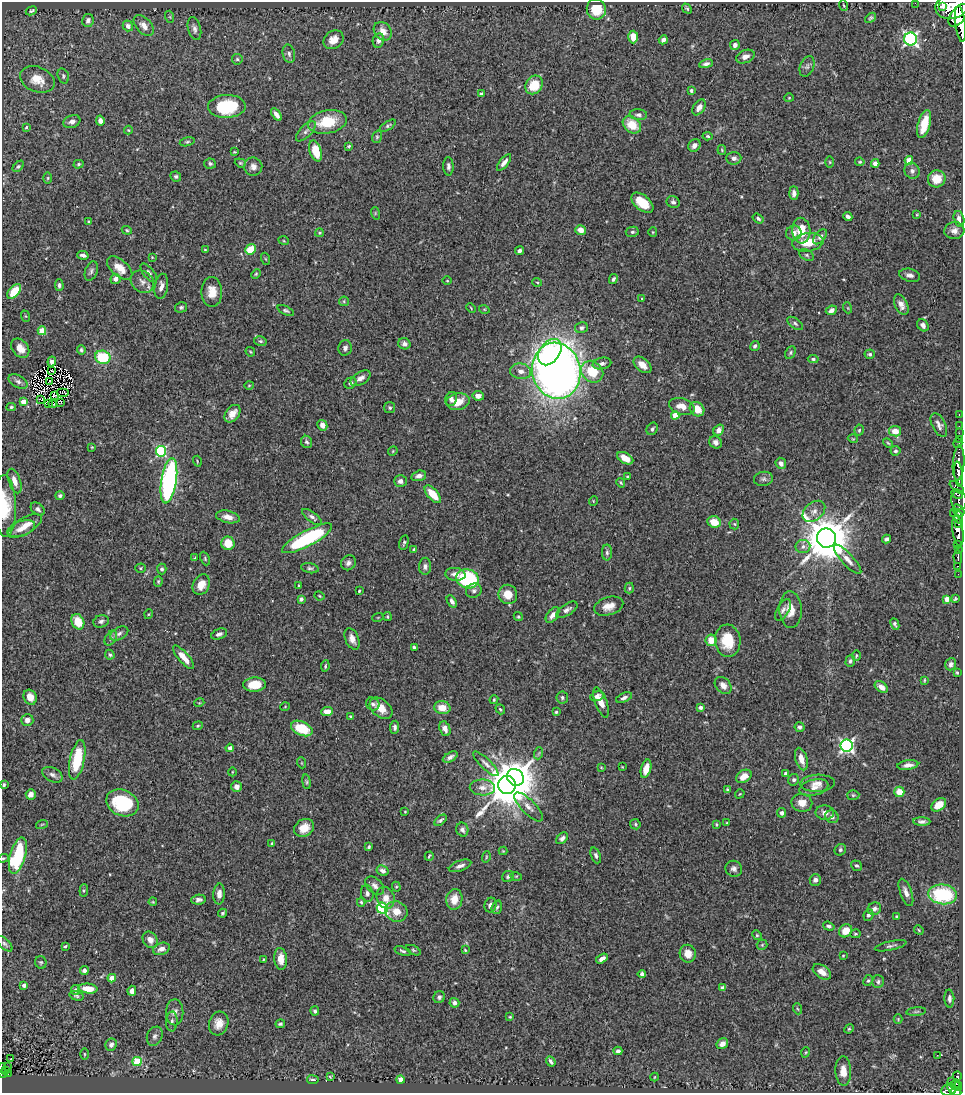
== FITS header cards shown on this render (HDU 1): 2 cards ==
NAXIS1  =                  961
NAXIS2  =                 1091

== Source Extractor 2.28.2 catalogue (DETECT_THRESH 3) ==
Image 961 x 1091 px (HDU 1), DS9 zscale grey, 1 PNG px = 1 image px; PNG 965 x 1095 px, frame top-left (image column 1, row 1091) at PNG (2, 2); each listed source drawn as its Kron ellipse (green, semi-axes under 4 px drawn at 4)
Background 0.825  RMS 0.024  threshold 0.073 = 3 sigma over >= 5 px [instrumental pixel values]
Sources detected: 462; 4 with non-positive FLUX_AUTO (blend fragments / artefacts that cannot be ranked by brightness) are neither listed nor drawn; the other 458 listed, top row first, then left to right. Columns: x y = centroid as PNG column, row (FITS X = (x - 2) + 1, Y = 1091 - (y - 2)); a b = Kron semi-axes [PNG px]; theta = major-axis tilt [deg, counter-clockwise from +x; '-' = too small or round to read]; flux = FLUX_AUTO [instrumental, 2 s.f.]
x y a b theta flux
915 3 2 2 - 6.4
844 5 5 2 - 1.4
953 5 17 13 21 3500
943 6 4 3 - 580
687 8 5 3 - 2.3
596 9 10 9 - 45
31 11 6 3 24 2.8
959 15 13 7 51 1900
170 17 6 4 -72 1.8
871 18 6 4 39 2.5
88 20 6 5 - 6.1
960 24 18 5 -83 2100
128 26 5 5 - 6.4
144 26 12 7 -48 12
194 29 12 6 -75 6.4
383 31 10 8 -48 15
633 37 6 5 - 19
910 39 6 6 - 380
334 40 11 8 34 17
378 40 7 5 77 6.9
663 40 5 4 - 5.6
735 45 5 5 - 6.1
289 54 9 6 -76 4.9
745 57 9 6 22 9.9
237 59 5 5 - 2.8
706 64 7 4 11 4.5
807 66 11 7 70 6
63 76 8 5 -73 3.4
37 79 18 12 -22 25
534 85 10 8 57 44
691 90 4 3 - 2.8
481 94 3 3 - 3
789 98 4 4 - 1.6
227 106 19 11 2 95
699 107 9 5 56 11
276 115 7 4 -56 7.4
638 115 9 5 -4 4.8
100 121 5 4 - 7.6
72 122 9 6 20 8.6
327 122 19 11 12 55
924 124 14 6 74 36
632 125 10 7 -40 31
388 126 9 4 32 3
26 127 4 3 - 1.9
128 130 4 4 - 1.7
306 131 13 5 45 6.3
708 136 5 4 - 2.4
377 137 6 4 70 2.6
187 142 7 4 14 2.7
694 145 6 5 - 8.7
349 146 4 3 - 2.5
722 150 5 4 - 1.8
316 151 11 6 -72 36
234 152 3 2 - 1.5
734 158 7 6 - 6.5
909 160 4 4 - 33
504 162 10 4 52 8.8
830 162 5 3 - 1.7
860 162 4 4 - 2.1
240 163 6 4 -20 2.2
875 163 4 4 - 8.1
79 164 5 4 - 2.4
210 164 6 5 - 3.3
18 166 7 4 44 3
448 166 9 5 -89 5.2
253 167 9 9 - 8
912 171 8 7 - 6
176 176 5 5 - 3.6
48 178 6 4 89 1.8
937 179 9 8 - 28
794 193 7 4 -89 5.8
673 202 7 5 -25 4.4
642 203 13 7 -40 35
375 213 6 4 -73 1.8
917 215 4 2 - 1.3
848 216 5 3 - 5.3
758 218 6 4 -35 3.4
959 219 8 5 -75 6.7
88 222 4 3 - 1.6
127 230 5 4 - 2
580 230 5 5 - 13
801 231 13 9 -87 35
954 231 10 8 6 9.2
632 232 6 5 - 3.8
653 232 5 4 - 1.7
319 233 4 3 - 2
794 233 8 7 - 7.8
820 237 9 5 49 5.1
284 241 5 3 - 1.6
808 242 15 9 7 32
251 249 6 5 - 44
205 250 3 3 - 1.4
520 251 4 3 - 4.8
83 255 5 4 - 6.6
807 255 8 5 -27 3.1
152 257 3 3 - 1.3
266 259 6 4 -70 1.9
120 268 15 8 -41 21
91 271 10 6 69 5
149 273 11 5 -51 5.8
256 274 5 4 - 2
910 275 10 6 -13 7.1
115 279 5 5 - 9.8
613 279 5 3 - 3.2
447 281 4 3 - 1.3
142 282 12 10 -38 11
537 282 5 3 - 1.6
59 285 6 4 -88 4
161 286 13 6 80 9.6
14 292 9 5 51 40
212 292 15 10 -90 21
642 299 4 3 - 1.6
344 301 5 4 - 2.1
901 305 11 6 -65 11
181 307 6 5 - 3.4
471 308 5 3 - 1.3
848 308 5 3 - 1.5
484 309 5 3 - 1.5
831 310 6 4 26 7
286 311 9 4 -25 3
25 316 6 3 -70 1.8
795 323 9 5 -36 3.6
923 325 6 5 - 7.2
581 328 6 5 - 4.2
42 331 4 4 - 43
260 341 6 5 - 3.2
404 344 6 5 - 5.7
755 346 5 4 - 4.6
20 348 11 8 -53 18
345 348 8 6 81 5.3
81 350 5 4 - 3
250 352 5 3 - 1.6
550 352 14 10 53 87
790 353 7 4 63 2.7
870 354 5 5 - 3.6
103 357 8 6 -18 76
813 359 5 3 - 3
52 361 5 4 - 6.4
602 363 9 5 11 5.2
642 365 10 6 -40 14
52 371 3 2 - 0.94
521 371 10 7 -10 10
556 371 28 24 -78 1500
592 372 12 10 -41 44
361 378 11 6 31 8.8
18 381 10 6 -30 6.1
50 381 3 2 - 0.57
350 383 6 5 - 5.4
249 385 5 3 - 1.5
62 392 6 2 0 1.4
54 396 4 2 - 1.8
478 396 6 5 - 9.6
40 399 3 2 - 1
451 399 7 5 64 5.7
23 402 4 4 - 17
61 402 3 2 - 1.5
458 402 12 8 9 25
48 404 3 2 - 1.4
52 404 4 3 - 0.48
682 406 13 8 -16 16
11 407 5 4 - 2.4
390 408 5 5 - 2.7
697 409 8 6 -45 26
232 414 10 6 53 14
675 415 4 4 - 27
959 415 3 2 - 15
322 425 5 5 - 9.7
939 425 13 6 -63 7.1
959 426 2 2 - 8.7
652 429 6 5 - 4.2
719 430 6 4 55 10
859 430 5 4 - 2.5
895 431 6 5 - 18
959 433 2 2 - 10
853 439 5 3 - 1.3
959 439 2 2 - 11
307 442 6 5 - 3.4
715 442 7 5 -45 8.2
888 443 6 3 -44 1.8
958 443 5 4 - 33
92 447 3 3 - 1.2
161 451 5 5 - 170
393 451 5 4 - 1.7
895 451 5 5 - 3.1
625 458 9 5 -30 20
197 461 5 3 - 1.7
781 463 6 5 - 7.3
959 463 17 6 86 1100
958 474 13 4 -84 1100
419 476 7 5 17 6.8
628 477 3 3 - 2.3
763 479 9 7 7 5.5
15 481 13 6 -70 13
169 481 23 7 81 340
400 481 6 6 - 7.5
621 483 5 4 - 2.2
957 487 8 4 -39 130
433 494 11 5 -48 33
957 494 6 4 -28 150
60 496 4 4 - 3.2
959 500 10 7 -81 370
593 501 5 3 - 1.3
5 506 31 11 -88 46
38 509 8 5 -41 4.4
814 511 13 8 40 11
958 511 6 5 - 350
953 513 3 2 - 120
228 517 12 6 -12 12
312 517 12 5 -37 5.7
959 517 6 3 -80 280
714 522 7 5 -22 25
734 524 5 5 - 2.2
959 524 4 2 - 150
25 526 19 8 31 19
21 529 14 7 19 14
958 531 15 5 -82 2000
307 538 28 7 28 160
826 538 9 9 - 8000
886 539 4 4 - 4
228 543 7 6 - 29
404 543 8 3 78 2.7
958 545 3 3 - 200
803 546 7 6 - 6.6
958 549 4 2 - 190
414 550 4 4 - 3.5
607 552 8 5 -90 4.3
958 557 7 3 -88 170
195 558 4 2 - 1.8
205 558 7 4 -66 2.6
848 559 19 5 -48 11
348 563 8 7 - 5.7
425 566 8 6 88 5.3
957 566 3 3 - 63
140 568 5 4 - 2.3
310 568 9 5 -11 3.6
162 569 5 4 - 3.5
455 574 10 6 -7 11
958 574 2 2 - 7.5
467 579 11 9 -18 150
158 581 5 4 - 2.2
201 585 11 8 62 18
299 585 3 2 - 1.5
629 588 5 4 - 2.6
359 591 3 3 - 1.6
474 591 8 7 - 4.7
508 594 10 9 - 23
320 596 5 3 - 1.6
301 599 4 4 - 4.6
947 599 4 4 - 16
955 599 4 3 - 2.1
452 601 7 4 -59 5.9
609 606 15 9 17 18
567 610 12 5 32 6.6
783 610 12 6 59 6.8
790 610 18 11 -87 22
149 614 5 3 - 1.5
552 615 9 5 54 9
378 617 5 3 - 1.3
387 617 4 3 - 1.8
518 617 5 4 - 2.2
101 621 8 6 18 4.6
78 622 8 6 -64 31
895 624 6 4 -65 3.3
119 633 10 6 28 5.9
219 634 8 5 20 5
111 638 8 5 58 4
352 639 11 6 -66 11
711 640 6 5 - 23
728 641 16 13 -85 49
414 647 4 3 - 2.9
110 655 5 4 - 3
856 656 5 3 - 1.5
184 657 15 5 -49 19
850 661 6 4 71 3.8
951 664 6 5 - 5.9
325 666 6 4 81 2.7
957 673 4 3 - 2.2
924 680 3 3 - 1.5
254 685 11 7 3 37
723 685 9 7 -48 9.7
881 687 7 5 -40 9.1
597 696 7 4 17 5.3
30 697 8 6 -67 14
562 697 6 5 - 3.5
624 698 8 4 22 4.9
494 700 5 3 - 2.1
601 702 16 6 -69 18
199 703 5 3 - 1.3
373 704 7 6 - 4.1
285 707 5 3 - 1.2
700 707 4 4 - 6.1
381 708 13 8 -41 19
442 708 8 6 -12 20
500 709 5 3 - 2
327 711 6 4 4 16
556 712 4 4 - 2.3
351 716 4 3 - 1.8
27 720 6 6 - 8.5
198 726 5 4 - 2
395 727 6 4 85 4.2
799 727 5 4 - 4.7
302 728 11 7 -24 49
445 729 8 5 -68 8.2
847 746 6 6 - 370
230 748 4 4 - 6.5
539 753 6 3 71 2.3
450 757 8 4 30 5.6
801 759 11 6 -73 17
77 760 20 7 78 75
302 763 5 3 - 1.5
486 764 17 5 -44 7.7
908 765 10 5 7 9.4
601 767 3 3 - 1.3
622 767 3 2 - 1.1
646 769 9 5 75 19
232 772 4 3 - 1.1
786 773 3 3 - 4.7
52 775 11 7 -28 7.2
744 776 8 6 32 15
515 777 9 8 - 3100
794 780 6 5 - 4.2
306 782 7 4 -82 2.6
817 783 17 8 2 12
4 785 3 3 - 2.5
507 785 9 8 - 5700
236 787 5 5 - 9
482 787 12 8 -2 11
814 788 15 8 15 11
727 790 4 3 - 2.6
899 792 5 5 - 25
31 794 5 5 - 9.4
740 794 5 3 - 1.5
853 795 6 5 - 2.4
122 803 17 13 -24 130
802 803 10 9 - 16
939 805 8 6 36 19
528 807 19 7 -46 12
405 812 3 2 - 1.2
782 813 4 4 - 5.6
825 813 9 7 -4 10
832 817 7 6 - 6.4
440 820 7 3 39 3.4
922 821 8 4 -3 5.1
727 823 3 2 - 1.5
42 824 6 3 19 2
635 824 5 5 - 2.4
716 825 3 3 - 2.3
304 828 10 8 31 21
462 830 7 6 - 5.8
562 838 7 4 45 5.7
272 843 4 4 - 1.9
369 847 4 3 - 2.5
840 850 6 5 - 3
503 851 4 4 - 1.4
596 855 8 5 -69 4.6
18 856 19 7 74 120
429 856 5 2 - 1.9
486 857 6 3 72 1.6
3 858 5 4 - 2.2
460 866 12 5 20 7.5
856 866 6 4 -37 3.4
734 869 8 8 - 6.2
383 871 6 5 - 7.2
508 876 6 5 - 3.2
516 876 6 3 -17 1.4
815 880 6 5 - 7.6
375 886 11 7 -43 7.5
396 887 5 4 - 2.3
84 890 6 4 84 2.4
906 892 14 5 -70 9.7
367 893 8 6 -76 5.2
219 894 10 6 86 9.4
943 894 14 10 -7 130
386 898 11 8 -70 17
454 899 10 8 80 21
199 900 7 5 4 5.4
153 902 4 3 - 1.5
361 902 4 3 - 2.3
490 905 7 6 - 8.7
497 907 7 5 71 3.2
382 908 5 5 - 160
874 909 7 6 - 5.6
396 911 11 10 - 19
223 913 4 4 - 3
868 915 6 4 64 4.2
897 916 3 3 - 1.8
829 926 6 4 -18 4.6
919 930 5 4 - 1.7
846 931 7 6 - 21
855 934 5 4 - 2.4
757 935 5 4 - 2.3
150 940 8 7 - 11
5 944 10 5 -45 4
762 945 5 5 - 2.1
65 946 3 2 - 1.7
891 946 16 4 12 4.9
161 949 9 6 18 9.4
413 950 8 4 -27 2.7
465 950 4 3 - 1.7
403 951 8 4 -18 3.5
688 954 9 8 - 19
843 956 3 2 - 1.3
263 959 3 2 - 1.3
281 959 11 6 -85 16
602 959 6 4 32 7.4
41 962 6 6 - 2.7
84 971 4 4 - 6.2
822 972 10 6 -34 14
642 974 4 4 - 5.1
112 978 4 4 - 20
868 980 6 4 61 2.5
878 981 6 6 - 3.7
24 985 4 3 - 6.1
723 988 4 4 - 6.8
88 989 9 5 -5 24
75 990 5 4 - 4.8
132 991 5 4 - 7.9
76 996 7 4 -16 2.9
439 997 6 5 - 4
949 999 9 5 -88 4.9
454 1003 5 4 - 6
798 1009 6 3 -69 1.8
315 1011 5 4 - 3.1
175 1012 13 8 -90 9.4
916 1012 10 4 5 2.7
510 1017 4 3 - 1.6
898 1019 4 4 - 1.6
172 1021 10 6 87 5.5
219 1023 12 9 74 17
280 1024 5 4 - 3
849 1029 5 4 - 2.1
155 1036 10 7 67 6.1
722 1044 6 5 - 10
111 1045 6 5 - 6.8
618 1051 4 4 - 5.6
806 1052 5 3 - 1.3
84 1054 5 3 - 1.8
937 1055 2 2 - 1.5
11 1059 2 2 - 2.9
137 1061 4 4 - 75
551 1061 5 3 - 4.6
7 1067 2 2 - 1.6
2 1068 5 2 - 30
5 1071 3 2 - 9.5
843 1071 15 8 -88 17
3 1073 4 3 - 77
8 1074 3 3 - 13
957 1076 5 4 - 140
330 1077 3 3 - 1.4
654 1077 4 3 - 1.1
313 1080 6 4 -8 3.7
400 1080 4 4 - 18
951 1081 4 3 - 40
955 1085 5 3 - 110
958 1086 5 3 - 89
952 1088 6 3 -62 150
949 1090 8 5 23 350
956 1091 5 3 - 250
At the frame edge (FLAGS 8, measured only in part): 8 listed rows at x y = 915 3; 953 5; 5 506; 4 785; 3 858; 2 1068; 3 1073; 956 1091
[4 non-positive-flux detections neither listed nor drawn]